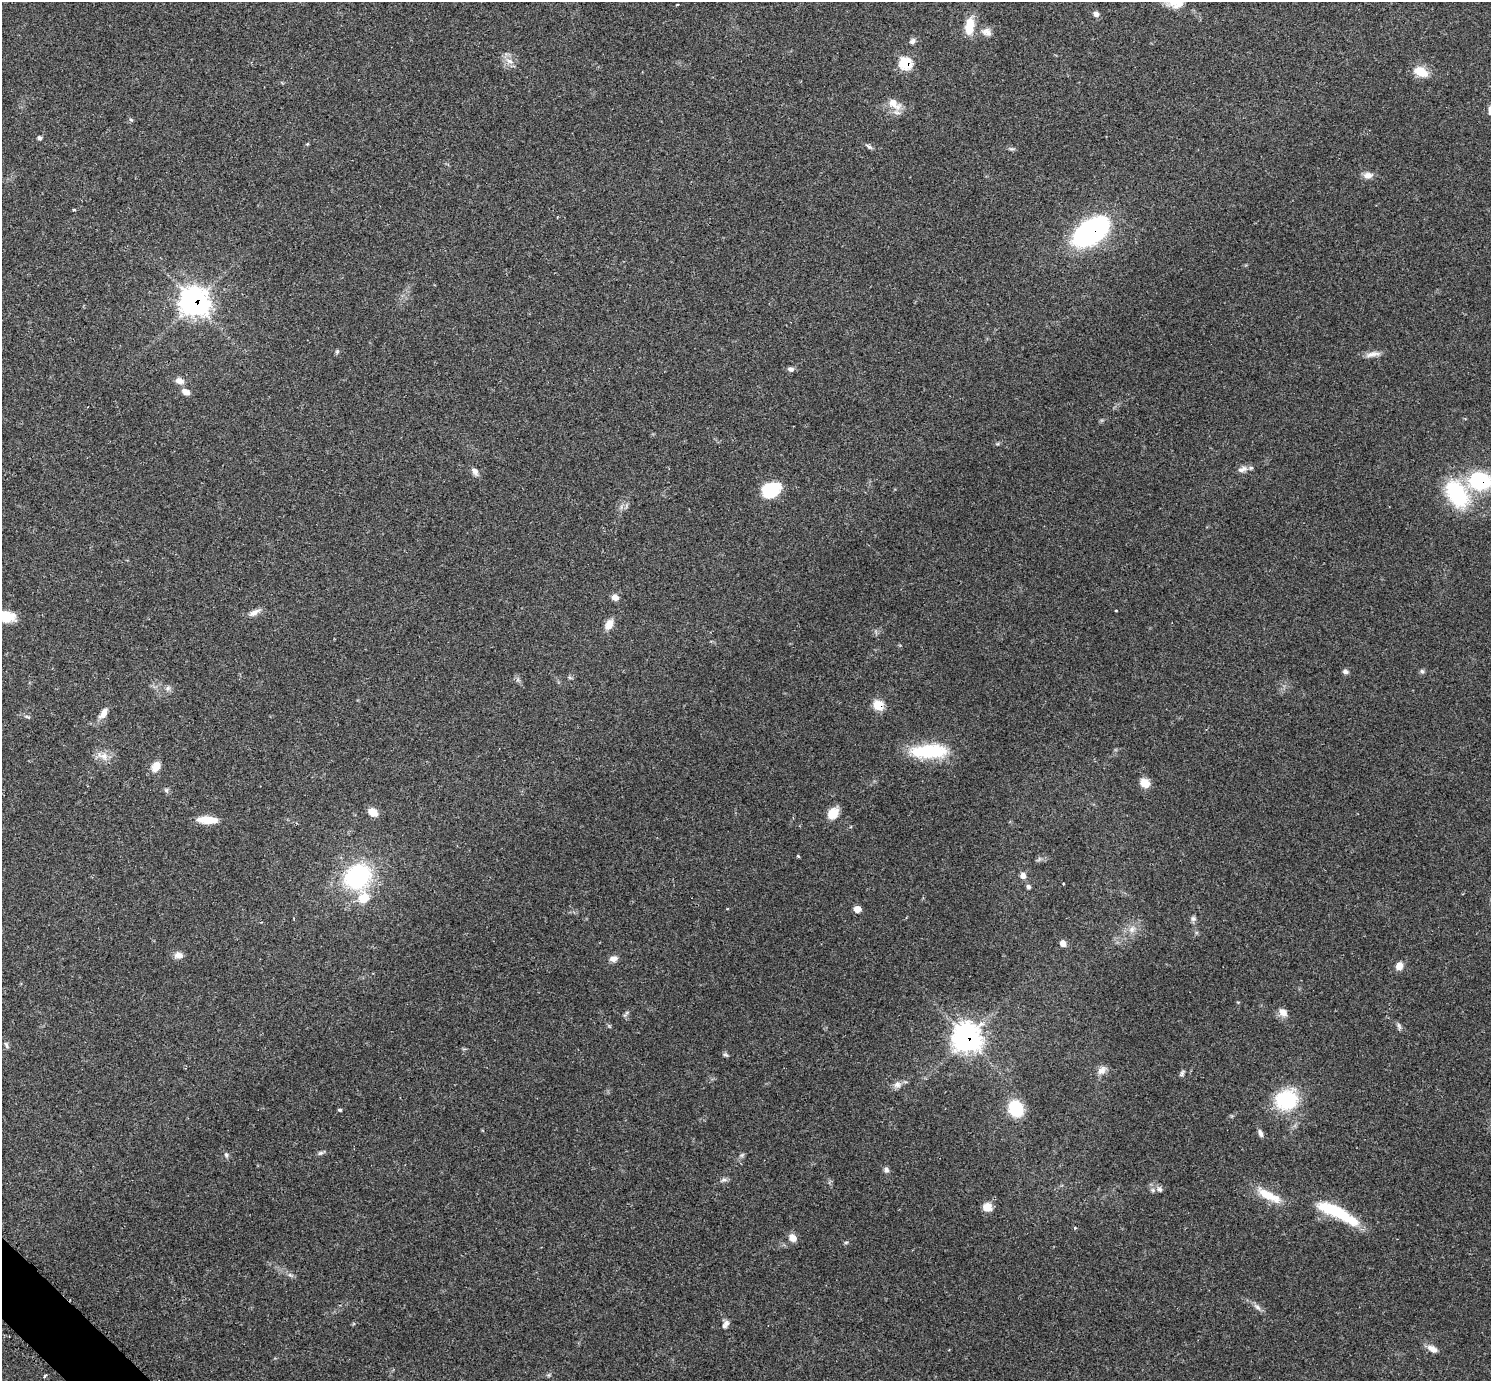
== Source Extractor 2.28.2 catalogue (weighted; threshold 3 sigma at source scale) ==
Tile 7 of 4 x 4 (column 3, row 2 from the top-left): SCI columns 3011-4499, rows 2948-4326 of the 6040 x 6040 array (HDU 1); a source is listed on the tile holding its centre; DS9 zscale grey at full resolution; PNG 1493 x 1383 px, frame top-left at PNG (2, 2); no overlay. Shown black and unused: <1% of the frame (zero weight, under 2 of 3 exposures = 2% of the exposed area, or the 3 px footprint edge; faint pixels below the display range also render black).
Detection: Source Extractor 2.28.2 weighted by HDU 2 'WHT'; one run over the whole footprint, this tile lists its part. Background 0.0776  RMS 0.0054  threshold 0.0244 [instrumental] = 3 sigma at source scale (4.5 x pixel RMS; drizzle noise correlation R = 1.50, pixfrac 1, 0.05/0.05 arcsec/px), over >= 5 px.
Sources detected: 88; all 88 listed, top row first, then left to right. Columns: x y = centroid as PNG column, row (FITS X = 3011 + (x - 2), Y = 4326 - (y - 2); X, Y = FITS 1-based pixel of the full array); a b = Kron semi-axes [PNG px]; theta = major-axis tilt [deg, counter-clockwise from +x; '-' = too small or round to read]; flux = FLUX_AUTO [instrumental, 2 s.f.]
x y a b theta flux
677 5 4 3 - 0.44
1096 14 8 6 -32 2
969 26 21 9 82 11
987 32 15 10 -26 3.9
912 41 8 6 49 1.6
509 61 11 6 -20 3
905 63 7 7 - 26
1421 72 16 10 -23 9.9
894 104 22 11 -37 6.7
131 120 6 3 -19 0.68
39 138 5 4 - 1.2
307 144 5 3 - 0.51
869 146 10 5 -33 1.3
1011 149 8 4 -8 1
1368 175 13 8 4 3.1
74 210 3 3 - 0.74
1091 231 31 17 34 140
194 302 11 11 - 440
337 352 6 5 - 0.84
1372 354 21 7 11 3.5
790 369 8 6 -21 1.6
179 381 10 7 -18 3.5
186 392 11 7 -26 3.1
1242 469 15 7 19 3
475 472 11 7 -58 2.3
1480 481 21 17 -4 41
771 490 20 15 23 20
1457 494 35 22 -60 41
615 597 8 7 - 2.9
254 613 16 7 30 3.2
6 616 19 11 -14 13
609 624 13 8 60 5.1
1422 671 7 5 -83 1.1
1345 672 7 5 -15 1.5
168 688 7 7 - 1.5
878 705 7 7 - 17
103 713 17 8 54 4.2
27 717 10 3 -15 0.96
929 751 43 15 2 31
103 756 18 10 -16 5.4
156 766 11 8 60 6.4
1145 783 10 8 -42 6.9
166 790 7 5 -47 1.1
373 812 10 7 -39 6.3
833 813 11 8 50 9.8
207 820 21 7 -4 11
798 856 4 3 - 0.7
1023 875 7 7 - 2.4
357 876 22 19 34 71
1028 887 6 5 - 1.1
363 898 15 14 - 11
857 909 6 5 - 5.5
1193 919 7 7 - 1.4
1132 929 11 8 49 3.5
1063 943 7 6 - 3.3
178 955 11 8 -1 3.2
613 959 10 7 5 3
1399 966 10 9 - 3.6
1283 1012 12 9 -38 3.7
1399 1026 10 5 -65 1.4
966 1038 11 10 - 470
6 1045 10 4 -66 1.1
726 1055 8 4 -26 0.97
1102 1071 13 9 47 3.4
1182 1073 9 5 61 1.1
897 1084 10 9 - 2.7
1286 1100 27 24 27 32
1016 1108 17 14 -63 20
340 1110 5 3 - 0.72
1260 1133 10 6 -71 1.8
320 1153 8 5 26 1.2
226 1155 8 6 -70 1.3
742 1155 6 5 - 1
886 1170 7 7 - 1.6
724 1180 9 6 8 1.6
1159 1189 9 7 -24 2.1
1269 1195 37 10 -27 12
987 1207 12 10 -4 4.9
1337 1212 50 11 -27 32
1075 1228 4 3 - 0.58
792 1238 9 7 -43 4.3
846 1242 6 4 2 0.71
290 1275 8 4 -36 1.2
1257 1307 13 6 -42 2.3
726 1324 12 6 57 2.1
1432 1349 13 8 -28 3.7
549 1375 6 4 71 0.75
45 1376 4 3 - 1.2
Overlapping masked pixels (flux is a lower limit): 6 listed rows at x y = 905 63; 1091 231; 194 302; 1480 481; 878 705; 966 1038
Isophote crosses this tile's border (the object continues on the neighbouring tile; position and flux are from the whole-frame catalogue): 2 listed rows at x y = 1480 481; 6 616